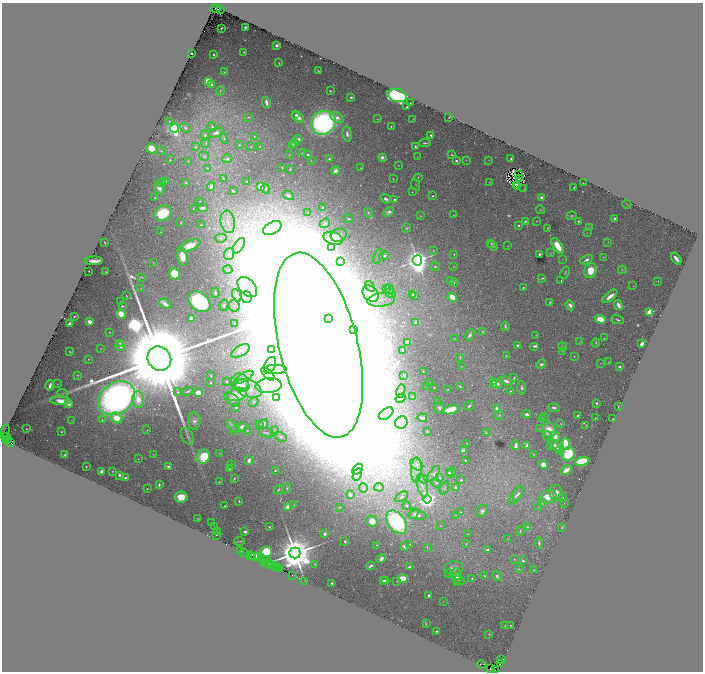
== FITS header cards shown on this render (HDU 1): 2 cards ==
NAXIS1  =                 1402
NAXIS2  =                 1339

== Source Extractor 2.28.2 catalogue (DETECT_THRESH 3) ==
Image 1402 x 1339 px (HDU 1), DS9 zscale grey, zoomed out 1/2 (1 PNG px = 2 x 2 image px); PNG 705 x 674 px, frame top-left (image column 2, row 1338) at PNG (2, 3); each listed source drawn as its Kron ellipse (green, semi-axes under 4 px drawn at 4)
Background 0.96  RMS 0.026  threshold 0.0769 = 3 sigma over >= 5 px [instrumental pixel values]
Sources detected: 547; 58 cannot appear on this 1/2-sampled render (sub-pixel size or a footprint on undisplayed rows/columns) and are neither listed nor drawn; the other 489 listed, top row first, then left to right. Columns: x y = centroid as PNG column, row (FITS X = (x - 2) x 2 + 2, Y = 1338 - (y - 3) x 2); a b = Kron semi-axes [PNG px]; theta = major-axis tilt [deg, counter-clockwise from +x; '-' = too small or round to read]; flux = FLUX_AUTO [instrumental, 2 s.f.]
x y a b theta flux
215 9 5 2 - 750
221 9 3 1 - 210
245 27 2 2 - 6.7
221 28 2 1 - 2.5
277 45 3 3 - 11
244 52 2 2 - 4.2
191 53 2 2 - 9.2
214 55 2 1 - 3.1
279 63 2 1 - 2.7
318 71 2 1 - 2.4
224 72 2 1 - 2.2
208 81 4 3 - 180
211 85 3 2 - 7.9
220 91 5 2 - 5.1
330 91 2 2 - 4.6
397 95 10 6 -15 730
351 97 2 2 - 6.5
266 102 5 3 - 26
410 103 2 2 - 5.3
406 107 3 1 - 4.8
296 115 3 3 - 8
248 117 3 2 - 2.5
298 117 6 4 -40 30
449 117 2 1 - 2.5
337 118 7 5 -34 32
377 119 4 2 - 2.9
413 119 3 2 - 1.7
169 121 4 3 - 4.2
323 123 12 11 - 1300
391 126 2 1 - 4
212 127 5 3 - 9
175 128 4 4 - 1500
185 128 6 4 -30 17
216 133 8 4 15 27
347 134 8 4 -85 18
205 135 5 4 - 16
431 135 3 2 - 11
254 136 3 2 - 2.4
224 138 6 2 -72 4.1
298 139 4 3 - 30
206 143 5 4 - 9.3
294 143 4 3 - 7.9
425 143 5 2 - 8.9
239 145 3 2 - 5.2
293 145 3 3 - 8.4
260 146 2 2 - 3.5
415 146 2 2 - 7.4
195 147 3 3 - 7
251 147 2 2 - 1.8
151 148 5 5 - 83
161 151 5 3 - 6.3
302 153 2 1 - 2.7
289 155 2 2 - 1.8
308 155 3 2 - 6.7
451 155 3 3 - 5
204 156 5 4 - 8.9
382 157 3 3 - 19
417 157 2 2 - 1.9
511 158 2 2 - 5.3
227 159 5 4 - 12
329 159 2 2 - 7.1
170 160 4 2 - 4.6
466 160 3 1 - 1.8
489 160 3 2 - 1.7
188 161 4 3 - 3.6
311 161 2 2 - 2.2
456 161 2 2 - 20
398 165 2 1 - 2.1
207 168 3 3 - 5.1
282 168 2 2 - 3.4
361 168 2 1 - 1.8
290 169 4 2 - 4.3
335 171 4 3 - 32
519 174 2 1 - 1.2
418 177 3 2 - 3.1
223 178 3 2 - 3.4
393 179 2 2 - 2.9
519 179 2 1 - 4.1
166 181 2 2 - 1.9
162 182 2 2 - 4.3
185 182 4 2 - 3.9
247 182 3 2 - 3.6
489 182 3 2 - 2.1
583 183 2 1 - 1.8
416 185 6 2 -68 3.3
516 185 2 1 - 0.23
261 186 3 3 - 220
518 186 2 2 - 1.1
211 187 4 3 - 22
574 187 2 1 - 3.5
159 188 7 4 -60 33
266 189 5 4 - 9.7
524 189 2 2 - 1.6
233 191 4 2 - 6.6
412 192 2 1 - 2
288 195 6 4 -30 21
433 196 3 2 - 4.9
541 197 3 2 - 24
155 198 2 2 - 3.5
386 199 5 3 - 13
394 199 2 2 - 7
200 201 2 2 - 3.2
627 204 5 1 - 3.5
193 208 2 1 - 2.4
203 208 5 2 - 18
322 208 3 2 - 6.8
540 210 4 3 - 4.9
389 212 5 4 - 15
163 213 9 7 30 220
308 213 3 2 - 3.7
368 213 5 4 - 8
453 215 2 2 - 1.6
420 216 3 2 - 3.1
571 216 5 3 - 6.5
615 218 3 2 - 15
348 219 5 3 - 8
525 221 3 2 - 5.3
536 221 2 1 - 2.1
578 221 3 2 - 4.7
181 222 2 1 - 3.1
228 222 11 7 -82 68
325 223 5 4 - 22
201 225 4 3 - 5
519 225 2 2 - 6.7
589 227 3 2 - 2.9
272 228 10 6 29 40
407 228 4 2 - 4.7
548 228 3 1 - 3.2
161 232 2 1 - 1.9
587 233 2 2 - 2
339 235 8 6 17 67
221 238 6 3 6 9.1
333 238 10 6 -17 200
608 242 3 2 - 2.5
105 243 2 1 - 3.2
491 243 3 2 - 3.3
190 245 11 5 21 86
239 246 8 5 60 28
493 246 5 3 - 8.7
508 246 2 2 - 2.4
557 246 9 4 -57 95
331 248 4 3 - 8.9
433 251 3 3 - 3.3
550 253 4 2 - 3.6
229 254 6 5 - 17
454 254 2 2 - 2.9
539 254 2 2 - 12
182 256 9 5 -77 72
378 256 8 3 67 9
384 256 5 3 - 8.8
603 257 2 2 - 2.1
562 259 2 1 - 1.2
676 259 7 3 -52 17
417 260 5 5 - 6800
586 260 6 3 29 16
94 261 9 2 1 35
153 262 4 3 - 3.6
341 262 4 3 - 4.7
435 266 5 3 - 6.4
453 267 2 2 - 1.9
228 270 4 3 - 8.4
622 270 4 3 - 4.9
89 271 2 1 - 2.5
590 271 7 6 - 100
106 272 2 1 - 2.6
565 273 6 2 67 4.6
174 274 6 5 - 210
142 277 3 2 - 3
542 278 3 2 - 5
451 281 3 2 - 4.6
561 281 2 2 - 2.9
658 281 2 2 - 2.1
454 283 4 2 - 3.2
370 286 5 4 - 9.5
633 286 2 2 - 1.8
247 287 12 7 -47 58
523 288 3 2 - 3.9
141 289 2 1 - 1.5
386 289 3 2 - 9.2
389 289 5 3 - 6.7
215 293 5 2 - 9
391 293 5 3 - 8
371 294 9 7 -48 120
412 294 2 2 - 4.3
237 295 7 4 -65 16
415 295 3 2 - 9.3
126 296 3 1 - 3.2
610 296 9 3 39 44
246 297 6 5 - 220
452 297 5 3 - 72
381 300 14 7 6 56
121 302 2 2 - 4.7
199 302 12 9 -38 480
550 302 3 3 - 6
165 304 6 2 -35 28
224 305 6 4 80 15
570 305 5 4 - 19
618 305 5 3 - 32
122 306 3 2 - 5.2
234 306 6 5 - 18
650 312 3 3 - 250
121 314 5 3 - 110
74 316 2 1 - 3.8
191 318 4 3 - 17
328 318 4 3 - 30000
600 319 5 4 - 110
618 320 6 2 -18 8.5
90 322 4 3 - 25
416 323 3 2 - 15
70 324 3 3 - 41
234 324 3 3 - 5.7
505 326 4 2 - 8.4
354 330 3 2 - 7.8
483 331 4 2 - 3.9
110 332 2 2 - 2.9
470 335 6 4 63 14
536 335 3 2 - 2.6
454 338 3 3 - 3.5
604 338 2 1 - 2
408 342 3 3 - 9.2
579 342 2 1 - 1.3
120 343 3 3 - 4.5
596 343 4 2 - 5.2
642 344 3 2 - 21
318 345 95 39 -76 290000
518 345 4 3 - 8.2
120 346 5 3 - 11
535 346 5 3 - 15
562 347 5 3 - 7.1
101 349 2 1 - 2.1
271 350 4 3 - 5
403 350 3 2 - 17
240 351 10 5 30 20
562 351 2 2 - 1.9
70 352 2 1 - 3.3
506 356 2 2 - 2.9
574 356 2 2 - 2.4
460 357 3 2 - 3.9
88 359 3 2 - 2.6
159 359 13 11 -48 260000
609 362 2 2 - 2.7
601 363 2 1 - 1.7
541 364 5 4 - 13
270 365 9 5 68 26
462 366 3 2 - 2.6
619 367 4 3 - 8.7
275 369 11 4 0 36
423 371 2 2 - 3.2
268 374 8 4 -48 17
78 375 3 2 - 3.1
404 375 2 2 - 5.3
211 376 4 2 - 3.6
244 377 10 4 31 22
514 378 3 2 - 4.7
226 381 2 2 - 13
506 381 6 3 -23 19
240 382 9 8 - 74
493 382 3 3 - 46
210 383 2 2 - 6.9
429 383 2 1 - 2.7
57 384 2 2 - 1.6
498 384 5 4 - 12
50 385 5 2 - 18
269 385 13 7 5 65
493 385 4 3 - 6.9
241 386 8 6 -11 47
426 386 2 2 - 7.3
460 386 4 2 - 4.5
434 387 2 1 - 2.7
522 388 7 3 -85 10
248 389 13 8 -21 72
448 390 3 2 - 3.2
188 391 5 2 - 6.4
401 391 7 4 78 9.2
510 391 2 2 - 3.4
177 392 3 3 - 3.7
63 393 5 4 - 7.6
198 393 4 3 - 71
237 394 10 6 17 130
413 396 2 2 - 3.1
277 397 4 3 - 19
117 398 20 15 34 2900
401 398 5 4 - 17
232 399 9 5 -39 19
138 400 8 6 -84 51
60 401 10 4 -2 63
253 402 5 3 - 8.1
437 402 2 2 - 1.9
69 403 3 2 - 55
596 403 2 2 - 13
469 406 5 3 - 7.6
618 407 2 2 - 4.8
236 408 3 3 - 7.5
439 408 6 5 - 14
497 408 3 3 - 19
554 408 6 3 -7 16
451 410 8 4 16 130
386 414 8 5 36 18
527 414 4 3 - 17
499 415 5 3 - 5.5
577 415 2 2 - 3.6
544 416 3 2 - 2.4
117 418 6 5 - 86
422 418 5 2 - 21
595 418 2 2 - 3.7
543 419 4 2 - 3.6
613 419 2 1 - 2.9
71 420 2 1 - 1.3
102 420 4 4 - 8.1
194 421 8 6 89 22
401 422 6 6 - 68
259 424 3 3 - 4.6
264 424 5 3 - 17
561 424 3 2 - 3.1
586 425 2 1 - 1.9
232 426 7 3 -47 12
242 427 4 4 - 20
539 428 3 2 - 2.8
26 429 2 1 - 2.2
147 430 3 2 - 2.3
549 430 8 6 -60 98
5 431 7 3 80 1200
235 431 3 3 - 5.1
247 431 3 3 - 4.3
275 431 3 2 - 3.4
427 431 2 2 - 3.7
61 432 3 2 - 3.9
266 433 8 2 -16 6.3
486 433 3 3 - 4.1
4 436 2 1 - 190
188 436 9 5 -63 17
548 436 5 4 - 7.3
555 436 5 4 - 42
6 437 2 1 - 96
281 437 7 4 -30 11
5 439 3 2 - 170
7 440 2 1 - 290
11 443 2 2 - 650
466 443 2 1 - 1.8
566 444 6 3 -77 190
516 445 4 2 - 27
527 446 3 2 - 41
551 446 3 2 - 8.1
555 446 8 3 -42 36
463 450 4 3 - 53
560 451 4 3 - 5.1
220 453 4 2 - 2.2
533 454 3 2 - 2.6
568 454 7 6 - 190
65 455 2 2 - 4.3
153 455 3 2 - 1.9
203 457 7 6 - 240
138 459 2 2 - 2.2
249 460 4 3 - 25
465 460 2 2 - 2.5
582 461 7 4 13 380
417 464 7 5 -39 24
543 464 5 4 - 40
231 465 3 2 - 6.5
169 466 3 2 - 15
86 467 2 1 - 2.8
230 469 4 3 - 5.7
357 469 6 4 49 16
416 470 12 5 87 39
566 470 6 3 33 50
102 471 4 3 - 22
113 471 2 1 - 2.5
275 471 3 3 - 4.8
452 472 5 2 - 7.8
449 473 3 2 - 7.2
357 474 6 3 61 11
434 474 9 4 56 13
120 475 3 3 - 11
125 478 2 2 - 9.2
234 478 3 2 - 4.1
439 478 4 3 - 5.2
423 479 5 4 - 14
461 480 2 2 - 6.6
219 482 2 1 - 2.1
436 483 5 4 - 8.9
159 485 4 2 - 12
422 486 12 5 -75 35
379 487 5 3 - 9.1
287 488 5 3 - 6.9
363 488 5 4 - 7.3
444 488 7 3 67 9.7
456 488 2 2 - 26
147 489 2 2 - 3.6
278 490 5 2 - 5.9
518 493 8 4 63 16
556 493 8 6 -68 36
350 495 3 3 - 13
516 495 11 4 53 20
181 497 6 5 - 64
401 497 7 4 28 16
548 497 9 6 19 89
562 498 3 2 - 6
427 499 4 4 - 3100
239 501 2 1 - 3.4
543 503 3 3 - 9.9
564 503 2 1 - 1.2
294 505 3 3 - 3.1
225 506 2 2 - 3.8
407 506 4 3 - 9.6
288 507 4 3 - 50
339 507 3 3 - 4.4
539 507 4 2 - 3.3
482 511 6 5 - 16
461 512 4 3 - 6
414 513 5 4 - 13
417 515 9 4 -5 25
455 515 4 3 - 3.9
197 519 2 2 - 2.5
372 521 6 5 - 53
396 522 13 8 -53 630
211 523 3 2 - 6
214 526 3 2 - 1.7
441 526 3 2 - 2.5
269 527 2 1 - 3.7
527 527 4 3 - 4.4
562 527 4 3 - 5.5
217 531 3 2 - 6
520 531 5 2 - 4
245 532 2 2 - 18
325 534 3 3 - 14
468 534 2 1 - 1.8
216 535 2 1 - 2.3
508 538 3 1 - 1.4
239 541 5 1 - 3.6
345 542 3 2 - 5.8
466 543 2 2 - 2.2
539 543 5 3 - 11
410 544 2 2 - 6
377 545 2 2 - 2.6
405 546 3 3 - 34
427 547 3 3 - 3.6
487 550 3 2 - 22
241 551 3 2 - 140
267 551 6 5 - 190
243 552 2 1 - 110
295 553 5 5 - 23000
251 555 2 1 - 56
253 556 2 2 - 240
255 557 2 1 - 820
257 557 2 2 - 110
263 559 3 2 - 180
381 559 5 4 - 25
514 559 3 3 - 2.6
261 560 2 1 - 97
523 561 3 3 - 7.5
265 562 2 1 - 65
268 562 2 1 - 40
269 564 3 1 - 260
315 564 2 1 - 2.6
274 566 3 2 - 100
371 566 4 2 - 9
276 567 2 1 - 22
278 567 2 2 - 150
409 567 3 2 - 18
454 568 10 6 9 29
280 569 3 2 - 110
519 569 3 2 - 3.2
534 570 3 2 - 2.6
449 574 2 2 - 2.3
292 575 2 2 - 89
457 576 8 5 -83 30
484 576 2 2 - 6.4
497 576 5 3 - 11
472 578 2 2 - 6.6
403 579 5 3 - 120
383 580 2 2 - 6.8
386 580 3 2 - 8.9
460 580 5 3 - 7
305 581 2 1 - 80
397 581 2 2 - 2.1
332 583 2 2 - 6.5
457 583 2 2 - 2.2
428 595 3 2 - 10
443 602 3 1 - 1.5
426 624 3 3 - 3.1
511 625 2 1 - 2.4
505 626 2 1 - 2.1
437 631 2 2 - 4.2
489 634 2 1 - 2
502 660 3 2 - 180
501 663 3 1 - 98
481 664 4 2 - 170
490 669 2 2 - 70
495 669 2 1 - 24
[58 sub-pixel or undisplayed-footprint detections neither listed nor drawn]